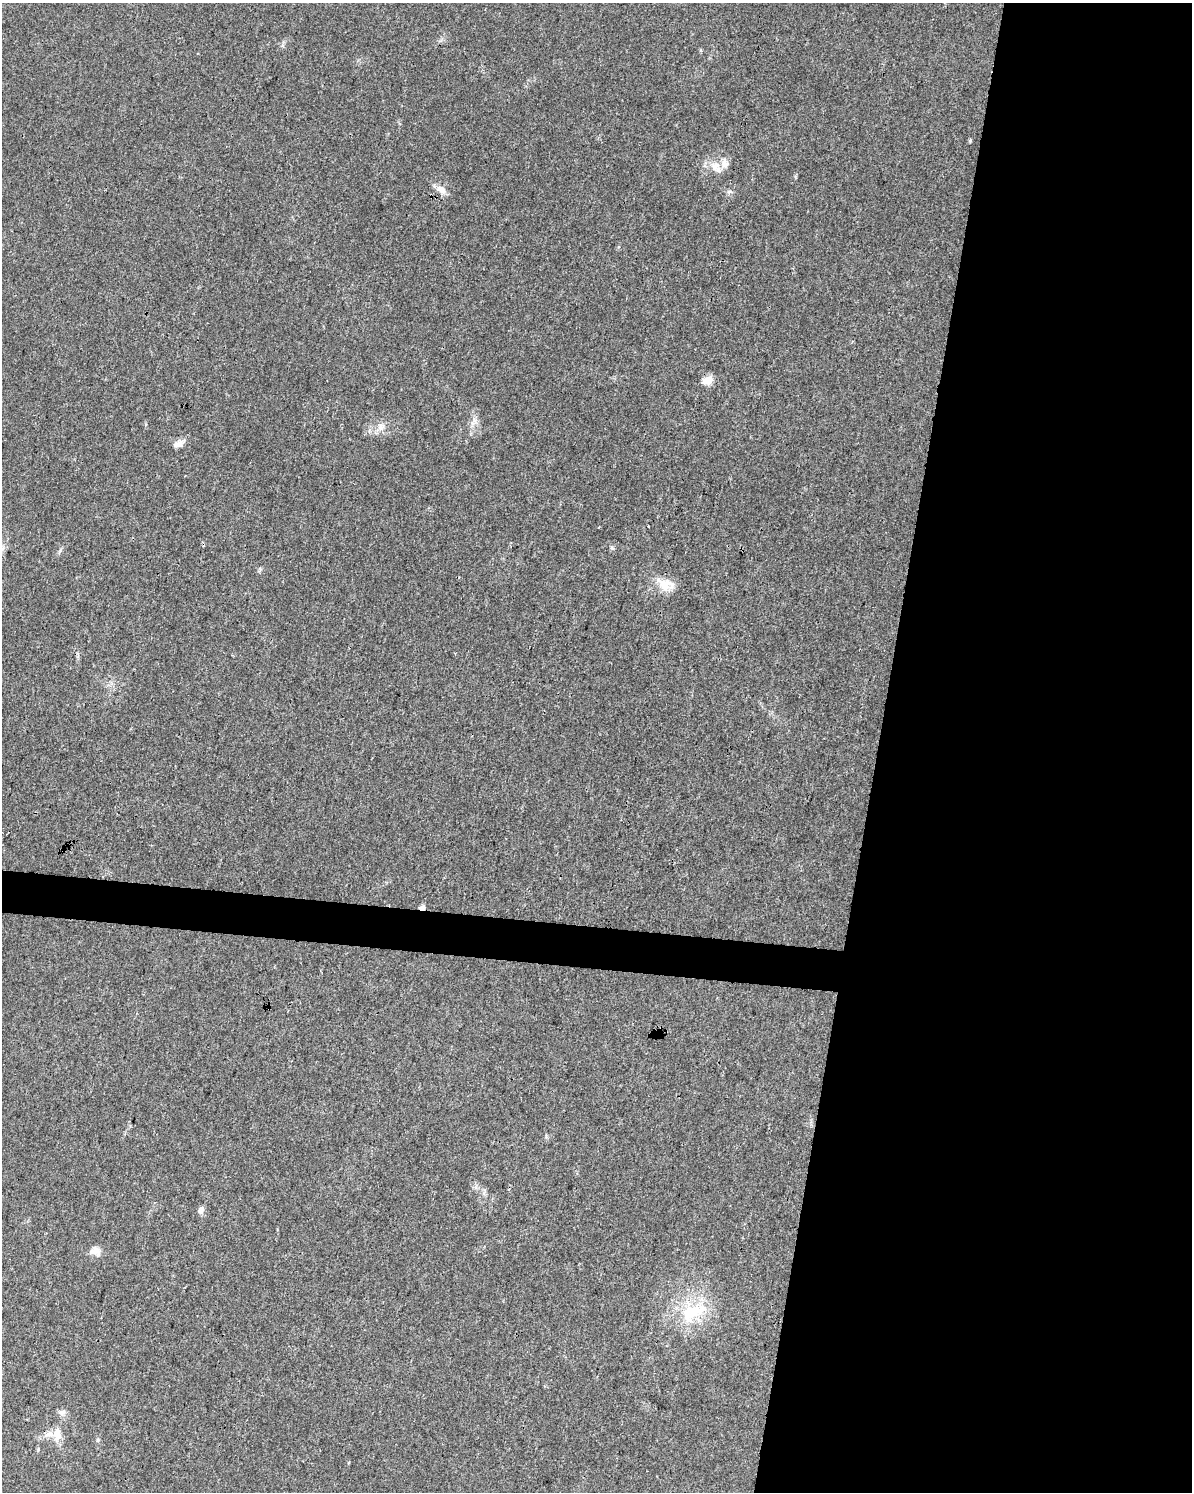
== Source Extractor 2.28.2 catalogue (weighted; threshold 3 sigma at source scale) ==
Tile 8 of 4 x 3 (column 4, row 2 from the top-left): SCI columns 3577-4766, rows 1776-3265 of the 4766 x 4982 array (HDU 1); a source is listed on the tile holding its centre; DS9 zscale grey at full resolution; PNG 1194 x 1494 px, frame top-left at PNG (2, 3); no overlay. Shown black and unused: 28% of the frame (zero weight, under 3 of 4 exposures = <1% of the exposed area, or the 3 px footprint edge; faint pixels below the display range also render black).
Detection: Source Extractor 2.28.2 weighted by HDU 2 'WHT'; one run over the whole footprint, this tile lists its part. Background 0.0281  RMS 0.0032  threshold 0.0146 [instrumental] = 3 sigma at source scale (4.5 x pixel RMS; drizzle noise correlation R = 1.50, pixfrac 1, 0.0396/0.0396 arcsec/px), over >= 5 px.
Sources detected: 19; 3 inside a brighter listed object's ellipse — not listed separately; the other 16 listed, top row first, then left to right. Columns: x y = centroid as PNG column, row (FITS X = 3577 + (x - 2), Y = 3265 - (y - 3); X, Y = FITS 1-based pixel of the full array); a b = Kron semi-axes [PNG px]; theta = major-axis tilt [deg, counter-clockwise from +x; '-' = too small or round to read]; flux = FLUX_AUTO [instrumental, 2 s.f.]
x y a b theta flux
970 140 4 4 - 0.43
715 166 16 10 50 3.4
441 190 15 8 -32 2.4
729 191 7 4 20 0.6
708 380 13 9 24 3.3
381 427 11 9 64 2.2
179 444 14 6 33 2.1
612 548 6 4 -19 0.44
665 584 23 15 -18 5.9
422 908 5 4 - 2.8
201 1210 6 5 - 2.1
95 1251 16 11 2 2.4
692 1312 47 23 25 18
62 1412 10 7 17 1.3
57 1434 17 11 90 3.8
98 1440 5 5 - 0.45
Overlapping masked pixels (flux is a lower limit): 1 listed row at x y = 422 908